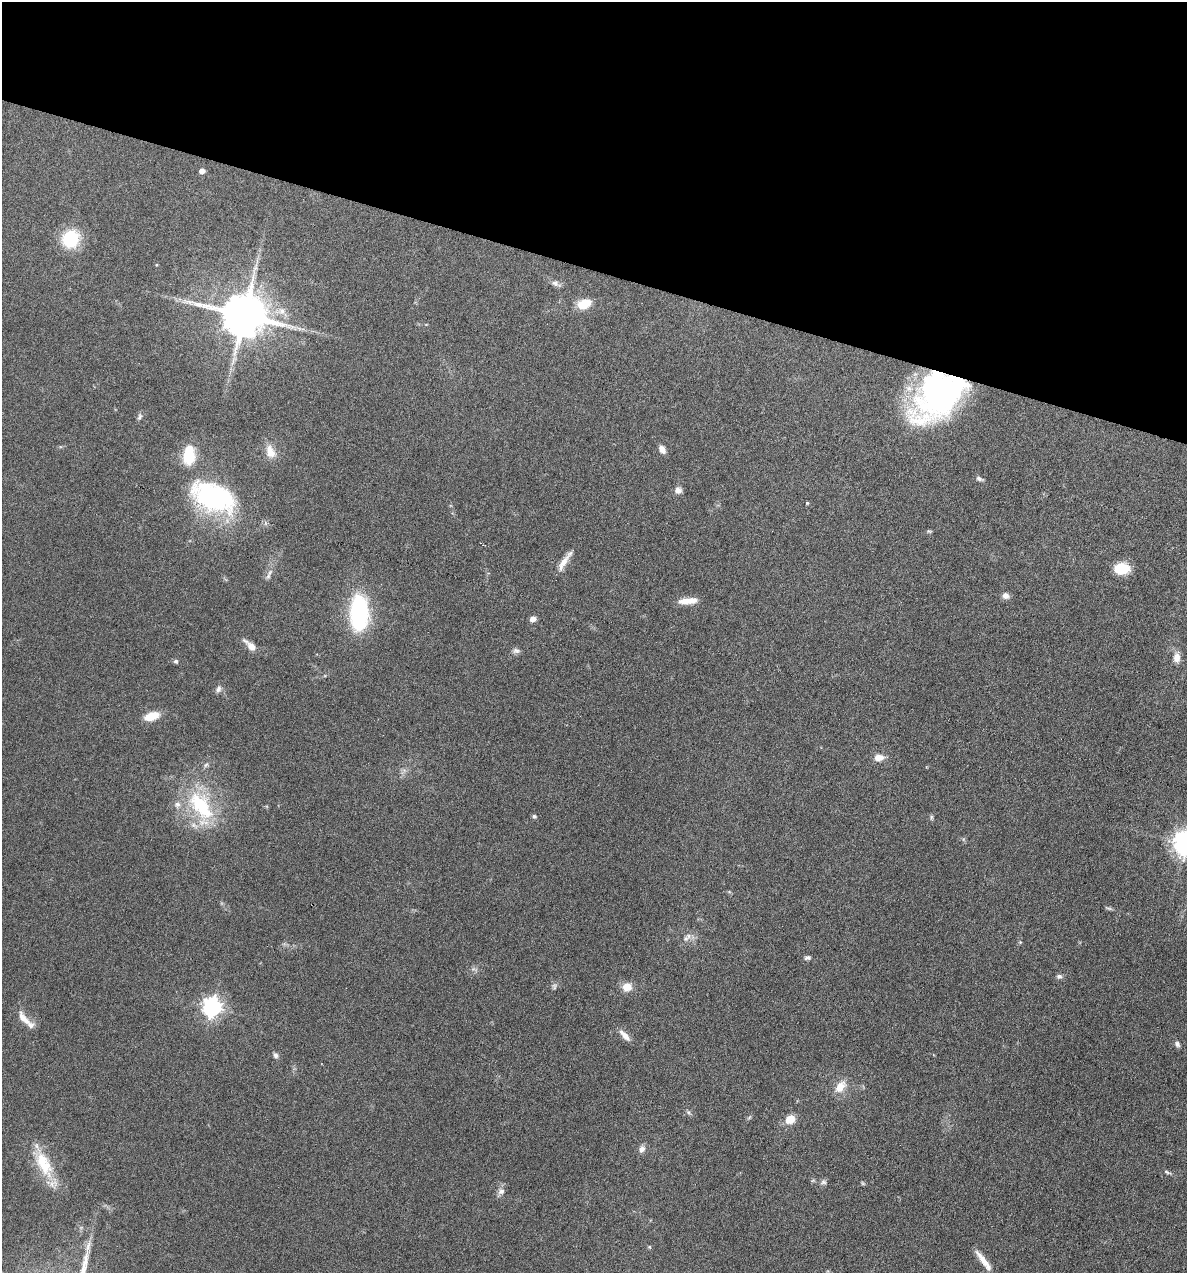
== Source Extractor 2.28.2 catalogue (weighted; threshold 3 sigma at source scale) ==
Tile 2 of 4 x 4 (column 2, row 1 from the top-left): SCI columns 1307-2491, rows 3815-5085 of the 5105 x 5085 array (HDU 1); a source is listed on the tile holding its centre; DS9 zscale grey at full resolution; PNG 1189 x 1275 px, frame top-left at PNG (2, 2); no overlay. Shown black and unused: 21% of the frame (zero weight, under 4 of 8 exposures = <1% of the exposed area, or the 3 px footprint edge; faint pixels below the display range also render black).
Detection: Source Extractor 2.28.2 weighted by HDU 2 'WHT'; one run over the whole footprint, this tile lists its part. Background 0.148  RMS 0.0057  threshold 0.0233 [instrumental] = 3 sigma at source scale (4.09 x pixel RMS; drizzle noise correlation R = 1.36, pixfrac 0.8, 0.05/0.05 arcsec/px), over >= 5 px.
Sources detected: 63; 1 cosmic-ray / hot-pixel residue — not listed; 3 inside a brighter listed object's ellipse — not listed separately; the other 59 listed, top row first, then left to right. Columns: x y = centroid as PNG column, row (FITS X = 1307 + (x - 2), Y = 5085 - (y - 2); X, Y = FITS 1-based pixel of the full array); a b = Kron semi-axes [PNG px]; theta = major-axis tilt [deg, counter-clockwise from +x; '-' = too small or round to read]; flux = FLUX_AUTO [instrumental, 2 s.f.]
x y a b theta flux
202 171 5 4 - 3.8
70 239 14 13 - 33
556 283 13 7 -28 2.3
583 304 13 8 21 13
281 311 11 11 - 4.6
244 315 13 11 -11 2500
299 328 7 4 -19 1.3
938 396 59 39 42 160
140 417 9 6 61 1.4
662 449 10 7 -61 3
270 452 18 12 -67 6.1
189 455 20 11 87 18
979 479 8 5 -25 1.6
678 490 9 9 - 2.6
214 497 53 30 -21 81
807 503 4 4 - 0.56
929 531 6 5 - 0.73
563 563 25 7 59 5.6
1122 568 14 10 -1 17
268 576 9 5 69 1.6
1006 596 8 7 - 2.9
688 601 21 7 5 6.7
359 613 35 17 89 62
533 619 7 6 - 2.7
251 646 18 7 -42 5.2
516 651 10 7 -11 1.8
1177 658 13 8 88 4.2
176 661 6 5 - 1.2
218 689 10 7 64 1.9
152 716 13 7 17 13
879 758 9 7 7 5.5
206 765 7 5 44 1.2
201 805 49 25 -55 42
534 816 6 5 - 1
931 817 6 4 90 0.85
1185 843 9 8 - 510
1108 908 11 4 -16 0.91
689 936 9 8 - 2.5
1020 942 5 4 - 0.59
807 958 7 5 7 1.4
1059 976 8 6 0 1.5
554 986 9 7 -87 1.4
627 987 8 8 - 7.9
212 1007 7 7 - 260
24 1019 25 9 -52 5.8
625 1035 19 7 -47 4.1
1177 1044 8 6 -59 1.5
276 1055 7 6 - 1.7
840 1087 18 11 49 7.3
688 1112 6 5 - 0.99
790 1119 9 8 - 8.5
642 1149 10 8 68 2.5
44 1164 41 18 -64 22
1167 1172 11 4 -23 1.2
813 1180 6 4 19 0.66
823 1182 9 6 9 1.5
501 1191 10 9 - 2.6
649 1247 5 4 - 0.6
983 1261 27 7 -53 6.7
Overlapping masked pixels (flux is a lower limit): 1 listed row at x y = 938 396
Isophote crosses this tile's border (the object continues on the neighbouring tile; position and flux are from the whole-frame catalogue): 1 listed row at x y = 1185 843